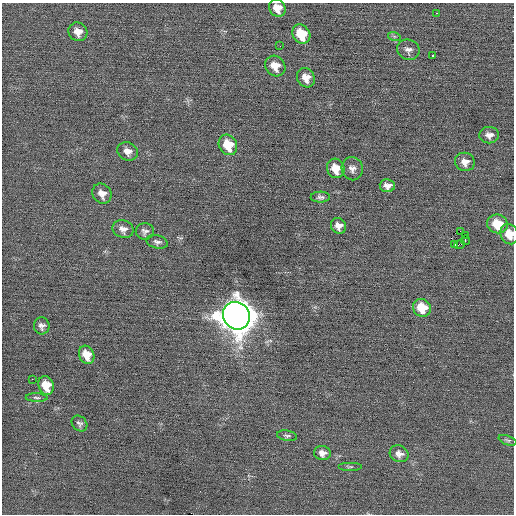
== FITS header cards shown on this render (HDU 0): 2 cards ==
NAXIS1  =                  512 / Axis length
NAXIS2  =                  512 / Axis length

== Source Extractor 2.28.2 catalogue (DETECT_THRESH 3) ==
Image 512 x 512 px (HDU 0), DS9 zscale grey, 1 PNG px = 1 image px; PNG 516 x 516 px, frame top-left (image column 1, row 512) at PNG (2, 3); each listed source drawn as its Kron ellipse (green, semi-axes under 4 px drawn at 4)
Background -8.75e-04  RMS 0.67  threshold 2.01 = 3 sigma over >= 5 px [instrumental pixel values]
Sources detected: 43; all 43 listed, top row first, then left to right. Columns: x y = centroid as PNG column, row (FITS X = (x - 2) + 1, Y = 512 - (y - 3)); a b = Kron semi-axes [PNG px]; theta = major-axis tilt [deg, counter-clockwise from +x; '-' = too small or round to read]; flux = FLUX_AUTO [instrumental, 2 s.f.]
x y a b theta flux
277 8 9 8 - 520
437 13 3 2 - 51
78 32 10 9 - 410
301 34 10 8 -55 1200
394 36 6 4 -18 75
280 46 3 2 - 40
408 50 11 10 - 220
432 55 3 3 - 690
275 66 11 9 -47 550
306 78 10 8 -62 410
489 135 10 8 -1 260
228 145 10 9 - 1100
128 151 10 9 - 320
465 162 10 9 - 330
336 168 10 8 -65 700
352 169 12 10 -79 260
387 186 7 6 - 250
102 194 10 9 - 330
320 197 9 5 0 120
497 224 10 9 - 1100
338 226 8 7 - 290
123 229 10 8 -21 270
145 231 9 8 - 170
460 231 2 2 - 4200
509 234 10 8 -65 600
465 235 3 2 - 660
465 240 5 2 - 65
157 242 11 6 -13 150
455 244 3 2 - 70
460 245 5 2 - 100
422 308 9 8 - 1000
236 316 14 13 - 97000
42 326 8 7 - 180
87 355 9 7 -64 610
32 379 3 2 - 93
46 385 9 7 -68 730
37 398 11 4 -2 100
79 423 9 7 -46 130
287 436 10 5 -10 100
508 440 9 4 -21 100
322 453 8 7 - 260
399 454 9 8 - 270
350 467 12 4 0 99
At the frame edge (FLAGS 8, measured only in part): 1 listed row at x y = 509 234